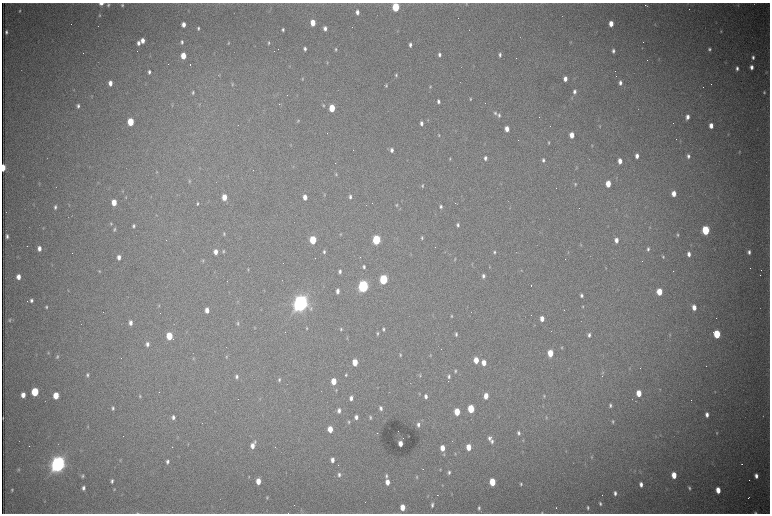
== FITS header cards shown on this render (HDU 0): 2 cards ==
NAXIS1  =                 1536 /fastest changing axis
NAXIS2  =                 1023 /next to fastest changing axis

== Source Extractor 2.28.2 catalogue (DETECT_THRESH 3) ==
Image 1536 x 1023 px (HDU 0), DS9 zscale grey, zoomed out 1/2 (1 PNG px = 2 x 2 image px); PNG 772 x 516 px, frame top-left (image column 1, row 1022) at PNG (2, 3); no overlay
Background 2960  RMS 33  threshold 99.2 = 3 sigma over >= 5 px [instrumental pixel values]
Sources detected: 412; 99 cannot appear on this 1/2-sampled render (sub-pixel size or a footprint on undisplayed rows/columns) and are not listed; the other 313 listed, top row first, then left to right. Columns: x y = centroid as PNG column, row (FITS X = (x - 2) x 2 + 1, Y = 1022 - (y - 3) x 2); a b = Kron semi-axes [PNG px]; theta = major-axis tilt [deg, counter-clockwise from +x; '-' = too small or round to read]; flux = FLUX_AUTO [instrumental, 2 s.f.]
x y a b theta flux
101 3 4 3 - 4.6e+04
466 4 4 3 - 5.5e+03
108 5 5 4 - 1.2e+04
122 5 4 3 - 1.0e+04
645 5 3 2 - 2.6e+03
738 5 6 2 -87 4.7e+03
648 6 3 1 - 1.9e+03
396 7 5 4 - 4.4e+05
20 11 4 2 - 8.3e+03
357 12 5 4 - 3.3e+04
100 15 5 3 - 9.0e+03
716 22 3 2 - 3.1e+03
313 23 5 3 - 1.1e+05
184 24 4 3 - 4.4e+04
611 24 4 3 - 7.4e+04
655 24 4 3 - 5.6e+03
198 28 4 3 - 1.2e+04
325 28 4 3 - 2.7e+04
283 30 5 3 - 1.2e+04
397 31 4 2 - 4.3e+03
721 31 5 3 - 7.7e+03
6 32 4 3 - 1.5e+04
143 41 4 3 - 5.0e+04
182 42 5 4 - 1.7e+04
138 43 4 3 - 2.7e+04
228 43 5 3 - 7.5e+03
269 43 5 3 - 1.0e+04
410 45 5 3 - 2.0e+04
305 49 4 3 - 1.9e+04
336 49 5 3 - 1.1e+04
709 49 4 3 - 1.3e+04
613 51 4 3 - 1.8e+04
439 54 5 3 - 1.9e+04
500 55 4 3 - 1.5e+04
183 56 5 3 - 1.2e+05
753 57 4 3 - 1.9e+04
659 59 4 2 - 3.4e+03
327 62 5 3 - 6.8e+03
190 65 2 1 - 2.0e+05
290 66 3 3 - 4.1e+03
751 67 4 3 - 3.2e+04
737 68 4 3 - 2.0e+04
149 72 5 3 - 1.7e+04
767 72 5 3 - 5.3e+03
396 75 5 3 - 1.1e+04
302 79 4 3 - 6.5e+03
565 79 4 3 - 4.1e+04
110 83 5 3 - 4.5e+04
620 83 5 3 - 2.5e+04
232 84 4 3 - 6.4e+03
386 85 4 3 - 1.0e+04
430 87 5 3 - 7.9e+03
74 90 4 2 - 3.9e+03
574 91 5 3 - 2.1e+04
193 92 5 4 - 1.1e+04
764 92 5 3 - 1.0e+04
92 96 4 2 - 4.4e+03
572 98 6 3 -87 6.1e+03
470 99 4 3 - 8.1e+03
438 101 4 3 - 2.0e+04
199 104 4 3 - 4.6e+03
172 105 4 3 - 6.4e+03
323 105 5 3 - 8.7e+03
78 106 5 3 - 1.8e+04
332 108 5 4 - 2.4e+05
495 113 5 4 - 1.5e+04
499 115 5 4 - 1.3e+04
687 117 5 3 - 3.3e+04
428 120 4 2 - 4.2e+03
298 121 5 3 - 7.4e+03
130 122 5 4 - 2.5e+05
421 123 4 3 - 2.3e+04
600 126 5 3 - 6.7e+03
711 126 4 3 - 5.7e+04
507 129 4 3 - 5.4e+04
327 134 2 1 - 2.0e+03
728 134 4 2 - 4.2e+03
439 135 4 3 - 6.6e+03
572 135 5 3 - 8.6e+04
549 142 4 3 - 8.3e+03
291 145 5 2 - 4.3e+03
592 145 4 3 - 5.5e+03
353 150 2 1 - 1.2e+03
392 150 5 4 - 2.5e+04
739 152 5 2 - 5.3e+03
637 156 4 3 - 3.8e+04
688 156 5 3 - 1.9e+04
485 158 5 3 - 2.0e+04
450 159 4 3 - 6.7e+03
543 160 5 3 - 1.6e+04
620 161 4 3 - 5.4e+04
335 163 2 1 - 4.5e+03
576 167 5 2 - 5.2e+03
3 168 5 2 - 2.0e+05
253 170 2 1 - 1.3e+03
157 172 4 3 - 5.8e+03
336 174 4 3 - 8.5e+03
616 178 4 2 - 4.4e+03
189 181 5 3 - 6.1e+03
39 183 4 3 - 4.7e+03
575 184 4 3 - 8.4e+03
608 184 5 3 - 1.2e+05
422 186 5 3 - 9.3e+03
123 191 4 3 - 5.7e+03
674 194 4 3 - 6.9e+04
324 195 4 3 - 6.6e+03
126 197 4 3 - 5.7e+03
224 197 5 4 - 1.0e+05
305 197 5 3 - 5.2e+04
350 197 5 4 - 1.9e+04
114 202 5 4 - 1.0e+05
198 204 4 3 - 8.7e+03
69 205 5 3 - 5.5e+03
397 205 5 4 - 9.9e+03
441 206 5 3 - 1.6e+04
55 207 5 3 - 1.5e+04
510 208 3 3 - 3.7e+03
616 209 3 2 - 2.7e+03
156 215 4 3 - 4.2e+03
72 216 2 1 - 2.2e+03
626 216 3 2 - 3.2e+03
111 224 5 4 - 9.0e+03
458 225 4 3 - 1.5e+04
133 226 4 3 - 1.3e+04
649 227 3 2 - 3.1e+03
43 228 5 3 - 5.4e+03
114 229 6 4 88 1.1e+04
706 230 5 4 - 5.0e+05
541 233 4 2 - 4.3e+03
224 234 5 3 - 9.7e+03
340 234 4 3 - 6.4e+03
678 235 4 3 - 9.6e+03
7 236 4 3 - 1.8e+04
422 238 4 3 - 9.4e+03
313 240 5 4 - 3.2e+05
376 240 5 4 - 7.0e+05
616 240 5 3 - 4.0e+04
580 244 5 3 - 6.4e+03
39 248 5 4 - 3.6e+04
648 249 5 4 - 1.4e+04
223 251 5 3 - 9.4e+03
216 252 5 4 - 4.7e+04
324 252 4 3 - 1.2e+04
494 252 5 3 - 1.1e+04
568 252 5 2 - 5.7e+03
749 252 4 3 - 2.2e+04
689 254 4 3 - 3.3e+04
119 257 5 4 - 3.5e+04
663 257 4 3 - 7.1e+03
455 259 5 3 - 6.2e+03
203 261 5 3 - 7.0e+03
472 264 4 2 - 4.5e+03
364 267 4 3 - 1.4e+04
489 267 4 3 - 5.3e+03
605 268 4 3 - 3.8e+03
248 270 5 3 - 7.0e+03
521 270 3 3 - 4.2e+03
99 271 5 3 - 8.3e+03
340 271 4 3 - 1.7e+04
483 276 5 3 - 1.7e+04
18 277 4 3 - 5.4e+04
383 279 5 4 - 7.6e+05
363 286 5 4 - 2.0e+06
531 286 2 1 - 2.6e+03
68 291 4 2 - 3.8e+03
264 291 4 2 - 3.6e+03
337 291 5 3 - 3.1e+04
659 292 5 4 - 1.6e+05
582 295 4 3 - 1.6e+04
31 300 4 3 - 1.7e+04
300 303 7 6 - 5.2e+06
159 306 5 3 - 7.0e+03
46 307 4 3 - 1.1e+04
583 307 4 3 - 6.5e+03
694 307 5 3 - 6.1e+04
311 309 7 5 86 1.9e+04
207 310 5 3 - 5.4e+04
451 316 4 3 - 8.0e+03
542 319 5 3 - 5.2e+04
10 320 5 3 - 9.0e+03
131 323 5 4 - 3.3e+04
238 323 5 4 - 1.1e+04
174 324 2 2 - 3.1e+03
254 328 5 3 - 6.5e+03
307 328 5 3 - 8.7e+03
341 329 4 3 - 9.3e+03
383 329 4 3 - 1.2e+04
377 334 5 3 - 1.1e+04
456 334 4 3 - 1.3e+04
717 334 5 4 - 3.8e+05
589 335 5 4 - 2.0e+04
670 335 4 3 - 6.8e+03
169 336 5 4 - 2.3e+05
347 338 4 3 - 5.2e+03
147 344 6 4 87 2.6e+04
562 348 4 3 - 6.5e+03
48 353 5 4 - 7.7e+03
550 353 5 4 - 1.5e+05
400 355 5 3 - 8.8e+03
430 355 5 3 - 7.1e+03
57 357 5 3 - 9.4e+03
226 357 5 3 - 7.2e+03
193 359 4 3 - 5.2e+03
476 360 5 3 - 1.1e+05
355 362 5 4 - 1.4e+05
484 363 5 3 - 6.6e+04
630 368 4 3 - 5.2e+03
455 371 5 3 - 1.1e+04
602 372 5 4 - 8.1e+03
87 375 4 3 - 1.2e+04
346 375 4 3 - 8.9e+03
420 375 6 4 -81 1.0e+04
237 376 5 4 - 1.8e+04
449 376 5 3 - 1.6e+04
279 380 5 3 - 1.1e+04
334 381 5 4 - 1.3e+05
660 389 3 2 - 3.5e+03
336 390 5 3 - 6.7e+03
35 392 5 4 - 4.5e+05
715 392 4 2 - 4.8e+03
639 393 5 3 - 1.2e+05
419 394 4 3 - 5.6e+03
23 395 4 4 - 5.9e+04
56 396 5 4 - 1.5e+05
140 396 4 3 - 8.4e+03
426 396 4 3 - 2.4e+04
486 396 5 3 - 7.7e+04
544 396 5 3 - 7.0e+03
351 398 4 3 - 3.2e+04
260 399 4 3 - 5.1e+03
610 405 5 3 - 1.3e+04
113 408 5 4 - 1.4e+04
381 408 5 4 - 2.0e+04
471 409 5 4 - 3.2e+05
339 411 5 4 - 2.8e+04
457 412 5 4 - 1.9e+05
707 415 5 3 - 3.2e+04
499 416 4 2 - 3.9e+03
173 417 5 3 - 2.3e+04
356 417 4 3 - 2.7e+04
370 417 4 3 - 9.8e+03
546 417 5 3 - 7.8e+03
3 418 3 1 - 5.2e+03
349 422 4 3 - 8.8e+03
613 422 5 3 - 9.7e+03
418 424 5 3 - 2.0e+04
88 427 5 2 - 5.4e+03
330 429 5 4 - 1.1e+05
377 433 2 1 - 3.7e+03
519 433 5 3 - 1.7e+04
717 433 4 3 - 5.4e+03
491 437 3 2 - 1.4e+05
177 438 4 3 - 5.2e+03
492 441 5 4 - 1.5e+04
523 441 4 3 - 4.0e+03
255 442 5 3 - 1.1e+04
400 443 4 3 - 5.9e+04
188 444 4 2 - 4.3e+03
252 446 5 4 - 4.8e+04
172 447 2 1 - 2.3e+03
469 447 5 3 - 1.0e+05
442 448 5 4 - 8.2e+04
217 453 3 2 - 3.3e+03
444 454 5 3 - 7.5e+03
455 454 5 4 - 8.3e+03
591 457 4 3 - 6.2e+03
120 460 4 3 - 5.5e+03
332 460 5 3 - 3.5e+04
167 461 4 3 - 1.9e+04
58 464 7 6 - 4.8e+06
742 464 2 1 - 3.7e+03
309 466 3 1 - 1.9e+03
18 469 5 3 - 7.3e+03
423 469 2 1 - 5.3e+03
440 470 5 3 - 6.8e+03
635 471 3 2 - 4.0e+03
449 472 5 4 - 1.7e+04
286 473 4 2 - 3.9e+03
339 475 6 4 86 2.2e+04
674 475 5 3 - 1.1e+05
82 476 4 4 - 1.1e+04
386 476 6 4 -87 1.4e+04
756 476 4 3 - 3.5e+04
249 477 4 3 - 5.4e+03
416 477 5 4 - 1.0e+04
112 481 5 3 - 1.6e+04
258 481 5 3 - 9.1e+04
387 482 5 4 - 6.2e+04
492 482 5 4 - 2.3e+05
521 484 4 3 - 9.6e+03
641 484 4 3 - 3.1e+04
442 485 3 2 - 4.0e+03
83 488 4 3 - 2.1e+04
689 488 4 3 - 1.2e+04
114 489 5 4 - 7.7e+03
12 490 3 2 - 8.3e+03
718 490 5 3 - 8.8e+04
615 493 5 3 - 2.2e+04
437 495 2 1 - 5.5e+03
428 496 5 3 - 6.0e+03
267 497 4 3 - 7.9e+03
748 498 2 1 - 2.4e+03
45 501 5 2 - 4.7e+03
600 504 4 3 - 1.3e+04
432 505 6 3 78 1.7e+04
402 507 5 3 - 9.2e+04
556 507 2 1 - 1.8e+03
479 508 5 3 - 1.4e+04
588 508 4 3 - 1.2e+04
301 510 6 2 90 6.5e+03
137 513 5 3 - 8.2e+03
542 513 3 3 - 6.0e+03
755 513 4 3 - 9.8e+03
At the frame edge (FLAGS 8, measured only in part): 5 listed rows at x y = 101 3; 3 168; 137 513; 542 513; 755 513
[99 sub-pixel or undisplayed-footprint detections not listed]